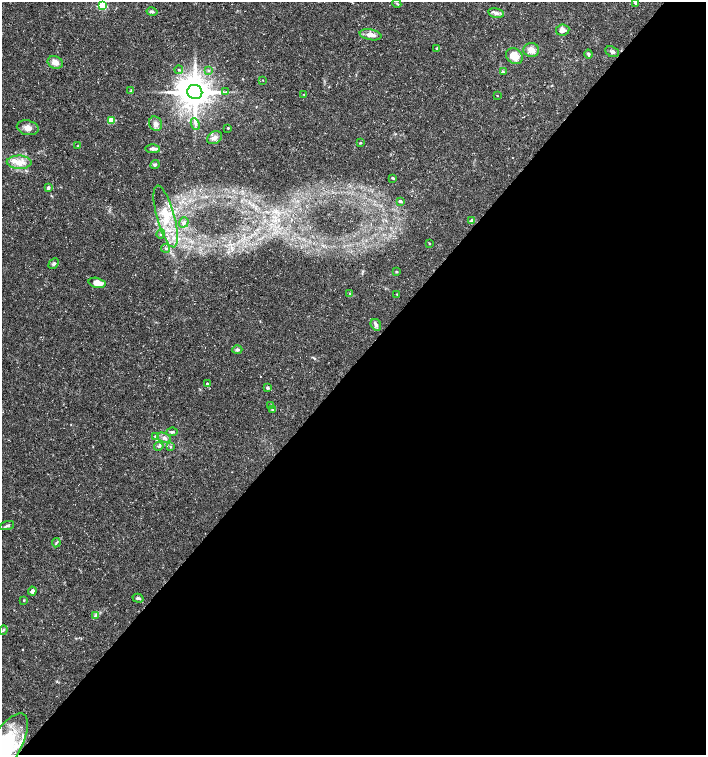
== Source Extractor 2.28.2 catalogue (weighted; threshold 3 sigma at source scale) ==
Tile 12 of 4 x 4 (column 4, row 3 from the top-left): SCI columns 4391-5798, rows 1513-3017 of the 6027 x 6026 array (HDU 1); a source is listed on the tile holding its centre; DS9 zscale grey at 2 x 2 block average (1 PNG px = mean of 2 x 2 image px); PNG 708 x 757 px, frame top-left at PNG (2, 2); each listed source drawn as its Kron ellipse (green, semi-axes under 4 px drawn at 4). Shown black and unused: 52% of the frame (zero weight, under 3 of 5 exposures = <1% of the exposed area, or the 3 px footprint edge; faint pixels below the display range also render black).
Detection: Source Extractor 2.28.2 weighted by HDU 2 'WHT'; one run over the whole footprint, this tile lists its part. Background 0.0289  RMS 0.0022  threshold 0.00999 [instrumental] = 3 sigma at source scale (4.5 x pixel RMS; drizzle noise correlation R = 1.50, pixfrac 1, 0.0396/0.0396 arcsec/px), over >= 5 px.
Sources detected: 74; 8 inside a brighter listed object's ellipse — not listed separately; the other 66 listed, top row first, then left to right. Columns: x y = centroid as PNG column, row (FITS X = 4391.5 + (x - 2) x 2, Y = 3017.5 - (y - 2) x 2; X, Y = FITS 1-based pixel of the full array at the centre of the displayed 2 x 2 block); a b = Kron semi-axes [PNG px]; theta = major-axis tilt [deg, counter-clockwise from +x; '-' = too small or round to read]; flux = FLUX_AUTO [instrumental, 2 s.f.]
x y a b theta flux
636 3 4 3 - 0.83
397 4 4 2 - 0.41
102 6 3 3 - 35
152 12 5 4 - 1.1
496 13 8 4 -10 1.8
563 30 7 5 8 3.1
371 35 11 5 -10 3.3
437 49 3 3 - 0.64
531 50 8 7 - 4.4
612 52 7 5 -25 1.5
588 54 4 3 - 0.88
514 56 9 7 -40 7.2
55 62 8 6 -24 3.4
179 70 4 3 - 0.71
208 70 3 2 - 0.45
503 72 4 4 - 0.66
263 80 3 2 - 0.22
131 91 3 2 - 0.51
195 92 7 7 - 1100
226 92 3 2 - 0.35
304 94 2 2 - 0.28
497 95 2 2 - 0.22
111 120 3 3 - 12
156 124 7 6 - 2.4
195 124 6 2 -67 1
28 128 11 7 -12 3.3
228 128 2 2 - 0.48
214 138 8 6 31 2.3
360 143 4 3 - 0.48
78 146 3 3 - 0.49
152 149 7 3 -2 1.5
19 162 12 6 -1 5.2
155 165 5 4 - 0.92
393 178 4 2 - 0.54
48 188 4 3 - 0.91
400 201 3 2 - 1.5
166 216 32 9 -74 16
472 221 3 3 - 2.7
184 222 5 4 - 1.3
161 234 4 3 - 0.81
429 244 2 2 - 0.29
166 248 4 3 - 0.78
54 263 6 4 44 1
396 272 3 3 - 0.53
97 283 8 5 -13 5.8
350 294 3 3 - 0.54
397 294 4 2 - 0.25
376 325 6 5 - 1.8
237 350 5 4 - 1.1
207 384 2 2 - 0.88
267 388 4 3 - 0.79
271 405 3 2 - 0.3
272 410 4 2 - 0.38
172 432 5 3 - 0.99
155 436 4 3 - 0.75
164 438 7 4 -23 2.1
159 446 5 4 - 0.85
171 447 3 3 - 0.37
7 526 7 3 19 1.1
56 543 5 2 - 0.61
32 591 4 3 - 2.3
138 598 5 4 - 0.81
24 600 3 2 - 0.35
95 616 3 3 - 0.6
3 630 5 3 - 0.64
2 751 42 15 59 52
Isophote crosses this tile's border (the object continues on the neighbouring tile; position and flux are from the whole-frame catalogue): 2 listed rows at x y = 636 3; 2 751
Diffuse or blended objects may show on this block-average render without a row.